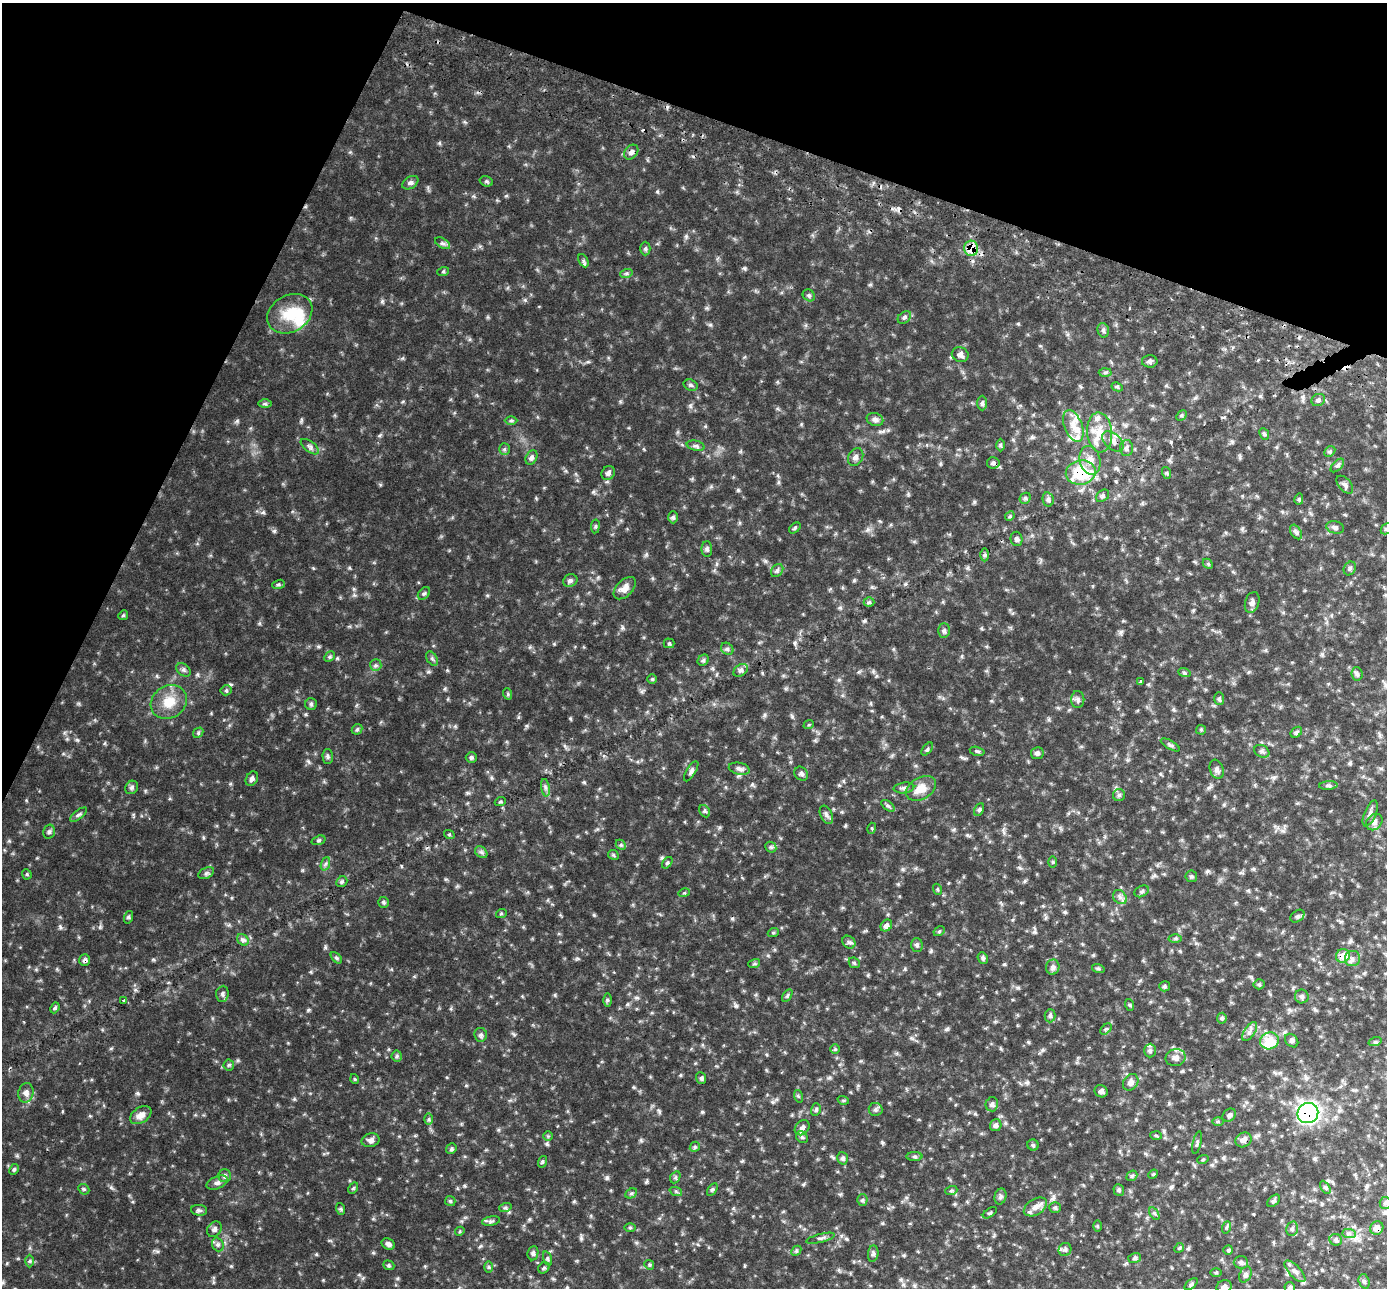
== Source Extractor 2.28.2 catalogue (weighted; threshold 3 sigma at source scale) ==
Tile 2 of 4 x 4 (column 2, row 1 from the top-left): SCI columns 1412-2796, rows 4052-5337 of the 5594 x 5663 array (HDU 1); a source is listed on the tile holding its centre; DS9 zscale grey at full resolution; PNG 1389 x 1290 px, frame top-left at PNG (2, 3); each listed source drawn as its Kron ellipse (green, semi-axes under 4 px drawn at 4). Shown black and unused: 19% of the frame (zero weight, under 2 of 3 exposures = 3% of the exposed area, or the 3 px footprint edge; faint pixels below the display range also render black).
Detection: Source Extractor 2.28.2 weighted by HDU 2 'WHT'; one run over the whole footprint, this tile lists its part. Background 0.0971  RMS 0.014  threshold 0.0621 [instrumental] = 3 sigma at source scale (4.5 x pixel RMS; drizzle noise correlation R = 1.50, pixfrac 1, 0.05/0.05 arcsec/px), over >= 5 px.
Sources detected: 280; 1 inside a brighter object's white glare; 3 cosmic-ray / hot-pixel residue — neither listed nor drawn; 8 inside a brighter listed object's ellipse — not listed separately; the other 268 listed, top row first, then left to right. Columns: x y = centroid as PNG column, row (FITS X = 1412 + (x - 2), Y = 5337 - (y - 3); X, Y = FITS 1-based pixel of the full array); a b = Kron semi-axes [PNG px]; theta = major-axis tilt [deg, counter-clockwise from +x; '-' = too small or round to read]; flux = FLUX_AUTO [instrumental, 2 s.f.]
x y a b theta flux
631 152 8 6 50 5.6
486 181 7 5 -18 2.2
410 183 9 6 32 4.1
442 243 8 4 -30 2.9
971 248 8 7 - 32
645 249 7 5 -90 2.2
583 261 7 4 -64 2.5
443 272 6 4 19 1.6
626 274 6 4 19 2.2
809 295 6 5 - 2.4
290 314 24 18 30 35
904 317 7 5 39 3.3
1103 330 7 5 -75 3.1
960 355 8 7 - 6
1150 361 8 6 -1 3.4
1105 372 6 4 2 2
691 385 7 5 -19 2.5
1117 387 6 4 -27 2
1318 400 7 6 - 4
982 403 7 5 -89 3
265 404 6 4 0 2
1181 415 6 4 46 1.8
875 419 8 6 -22 4.2
511 421 6 4 0 2
1073 426 17 9 -68 14
1100 432 20 12 -84 22
1264 434 6 4 -65 2.3
1113 441 12 7 -41 8.4
1000 445 6 4 -89 1.7
696 446 9 5 -12 3.4
310 447 11 5 -38 3.7
1127 448 8 6 -88 4.8
504 449 6 5 - 2.1
1330 451 6 4 44 2.1
856 457 9 7 62 4.7
531 458 7 5 64 3.8
1090 460 14 10 -77 12
993 463 6 5 - 3.3
1337 465 8 4 46 2.6
1081 472 15 12 10 57
608 473 7 6 - 4.3
1167 473 6 4 -71 1.7
1345 485 10 6 -49 4.4
1103 496 7 5 40 2.9
1025 498 6 5 - 2.3
1048 499 7 5 -78 3.4
1299 499 5 4 - 2
1010 516 5 4 - 1.8
673 517 6 5 - 2.4
595 526 7 3 82 1.9
1335 527 9 6 -14 3.8
795 528 6 4 38 2.2
1386 529 6 4 45 2.1
1296 532 8 5 -57 2.9
1017 539 7 6 - 3.4
707 549 8 5 -89 2.9
985 555 6 4 -90 2.3
1208 564 5 4 - 1.9
1350 568 7 5 59 2.7
777 571 7 5 53 2.8
570 581 7 6 - 3.6
278 584 6 4 19 2
625 588 13 8 46 11
424 593 7 5 47 2.6
869 602 5 5 - 2
1252 602 10 7 72 5.3
123 615 5 4 - 1.6
944 631 7 5 88 3.2
669 643 5 5 - 1.9
727 649 7 5 -43 2.6
329 657 6 4 45 2.3
432 659 8 5 -57 2.6
703 660 6 5 - 2.4
376 665 6 5 - 2.7
183 670 8 5 -41 3.2
741 670 8 5 36 3.8
1184 672 6 4 -20 1.9
1357 674 7 5 -86 2.9
652 679 5 5 - 1.5
1140 682 3 3 - 2.3
226 690 5 5 - 1.8
508 694 6 3 -72 1.6
1078 699 8 6 90 4.2
1219 699 6 5 - 2.5
169 702 19 16 31 25
311 704 6 6 - 2.3
809 724 5 3 - 1.2
357 729 6 4 43 2.1
1201 730 5 5 - 1.6
1296 732 6 4 40 2.6
198 733 6 4 48 2
1170 745 11 4 -29 2.8
927 749 7 4 53 2.1
977 751 7 4 -14 2.1
1262 751 8 6 -26 3.6
1037 753 6 6 - 3.8
328 757 7 5 -88 2.5
471 757 5 5 - 2.4
739 769 11 6 -12 4.6
1217 769 10 6 -70 4.7
691 771 11 4 59 3.8
801 774 7 6 - 3.5
252 779 8 5 62 4.8
1328 786 9 4 4 2.7
132 787 7 6 - 3.1
545 788 9 4 -81 3.2
904 788 10 5 6 3.6
921 788 16 11 32 16
1119 795 6 6 - 2.8
500 802 5 3 - 1.7
888 806 8 4 -36 2.4
979 810 7 4 63 2.4
705 811 7 5 -60 2.3
1370 813 14 6 67 5.1
79 815 10 4 39 2.8
826 815 10 6 -65 4.1
1374 822 9 7 46 5.5
872 828 5 3 - 1.4
49 832 7 5 76 2.8
449 834 5 3 - 1.5
318 840 7 4 19 2.3
621 845 6 4 -44 2
771 847 6 5 - 2.3
481 852 7 5 -43 2.9
613 855 5 5 - 1.7
1053 862 6 4 89 1.7
667 863 6 3 53 1.9
325 864 7 4 71 2.6
206 873 8 5 24 2.9
27 874 5 4 - 1.5
1191 876 6 5 - 2.1
342 882 6 5 - 2.3
937 889 5 3 - 1.5
1142 891 7 5 28 2.8
684 893 6 3 17 1.5
1120 897 8 6 -47 4.2
384 902 5 5 - 2.1
501 914 5 3 - 1.4
1297 916 8 5 39 3.1
129 917 6 4 72 1.8
886 925 6 5 - 5.6
939 931 6 4 29 1.9
773 933 6 3 20 1.5
1175 938 6 4 -1 2.1
243 940 6 5 - 3.1
849 942 7 6 - 3.1
917 945 7 5 -88 2.7
1343 956 7 6 - 18
336 958 7 4 -46 2
983 958 6 5 - 2.8
1352 959 8 7 - 5.2
84 960 6 5 - 3.2
854 963 6 5 - 1.8
754 964 6 4 17 1.9
1053 967 7 6 - 4.7
1098 968 6 4 -18 2
1259 984 5 5 - 2
1165 986 5 5 - 2.3
222 994 8 6 84 3.3
787 996 7 4 58 2
1302 996 7 7 - 3.2
123 1000 3 3 - 1.2
607 1000 6 4 -90 1.9
1130 1005 6 3 -71 1.6
55 1008 6 4 67 1.9
1050 1016 6 5 - 2.6
1222 1018 5 5 - 2
1106 1029 7 4 43 2.1
1250 1032 11 5 57 4.8
481 1035 7 6 - 3.2
1269 1041 9 8 - 30
1292 1041 7 5 -46 3.1
1375 1042 7 4 18 1.9
835 1049 5 5 - 1.5
1150 1051 7 6 - 3.3
397 1056 5 5 - 2
1176 1058 10 8 13 7.9
229 1065 5 5 - 2
701 1078 6 5 - 2.3
355 1079 5 3 - 1.1
1131 1082 9 7 51 7.8
1101 1091 7 6 - 4.3
26 1093 10 7 76 5.8
798 1096 6 4 -72 1.8
843 1100 6 3 -17 1.5
992 1104 7 6 - 3.7
816 1109 6 5 - 2.7
875 1109 7 6 - 3.3
1308 1113 10 10 - 300
141 1115 12 7 34 9.4
1229 1115 7 6 - 3.4
428 1119 6 4 90 1.9
1218 1122 6 4 0 1.7
996 1125 6 5 - 3.6
802 1128 8 6 47 5.1
1156 1135 6 4 -4 1.6
548 1136 5 5 - 1.6
802 1137 6 5 - 2.5
371 1140 9 6 13 5.1
1244 1140 8 7 - 8.4
1197 1143 11 4 77 2.9
1033 1145 5 5 - 2.1
695 1147 5 4 - 2
451 1149 6 5 - 2.4
914 1157 8 4 0 2.3
843 1158 6 5 - 3.2
1203 1159 6 3 19 1.4
542 1162 6 4 72 1.7
14 1169 6 4 63 1.8
1153 1174 5 4 - 1.5
224 1176 6 6 - 3.2
1132 1176 6 4 41 2.1
675 1177 6 4 60 2.1
217 1183 11 6 24 4.3
1325 1187 7 4 -58 2.2
353 1188 6 4 60 1.9
84 1189 6 4 -43 1.9
712 1190 7 4 56 2.4
1119 1190 6 5 - 2.2
951 1191 6 4 19 1.7
676 1192 6 4 -21 2.2
631 1193 6 4 28 2.1
1000 1196 8 6 75 3.3
862 1200 5 5 - 2.3
450 1201 5 5 - 1.9
1274 1201 7 5 44 2.8
1385 1203 6 5 - 2.8
1035 1207 13 8 31 10
1055 1207 6 5 - 2.2
505 1208 6 4 19 2
341 1209 6 4 -71 1.7
199 1210 8 5 -6 2.7
990 1213 8 3 35 2
1154 1213 7 4 -57 2.1
491 1221 9 4 10 2.6
1097 1226 6 3 90 1.4
630 1227 6 4 0 1.5
1227 1227 6 4 70 1.8
1377 1228 7 6 - 9.7
214 1229 8 6 51 4.1
1292 1229 7 5 76 3.3
460 1231 5 3 - 1.4
1349 1233 7 4 -1 3.2
821 1238 15 4 14 3.5
1336 1240 6 5 - 3.3
218 1244 7 5 -70 3.1
388 1244 7 5 -27 4.5
1179 1248 5 4 - 1.4
1065 1249 6 6 - 3.1
1228 1250 5 4 - 1.8
796 1251 6 4 46 1.9
533 1253 7 5 82 3
873 1254 8 5 83 3.2
1135 1258 6 5 - 2.4
547 1259 7 3 -71 1.9
30 1261 6 4 89 1.9
1241 1262 7 6 - 3.9
389 1265 6 4 -21 1.9
649 1265 5 4 - 1.8
488 1267 6 4 -90 1.8
544 1268 6 5 - 2
1295 1271 14 6 -46 6.3
1216 1272 6 4 0 1.4
1245 1275 8 5 63 3.6
1364 1281 7 5 -71 2.5
1191 1284 8 4 37 2.3
1224 1287 8 6 20 5.5
1290 1287 5 5 - 2.7
Overlapping masked pixels (flux is a lower limit): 7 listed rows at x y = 631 152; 971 248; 1081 472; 1343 956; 84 960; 1308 1113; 1377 1228
Isophote crosses this tile's border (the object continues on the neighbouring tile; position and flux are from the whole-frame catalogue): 3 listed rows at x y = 1386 529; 1224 1287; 1290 1287
Unlisted compact peaks at least as high as the median listed source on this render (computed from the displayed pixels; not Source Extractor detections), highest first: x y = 274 531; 736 1006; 547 1144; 607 1178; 702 1112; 382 301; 237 421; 594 915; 738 490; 77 740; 308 1010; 263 512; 657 192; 525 300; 60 927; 570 719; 439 143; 710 325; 306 714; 581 1238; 974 502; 854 580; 316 1254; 882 1142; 302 870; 744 268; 318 647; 947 1029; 555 995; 622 627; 690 406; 584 782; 349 568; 1208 871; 238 1060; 765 561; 308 761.